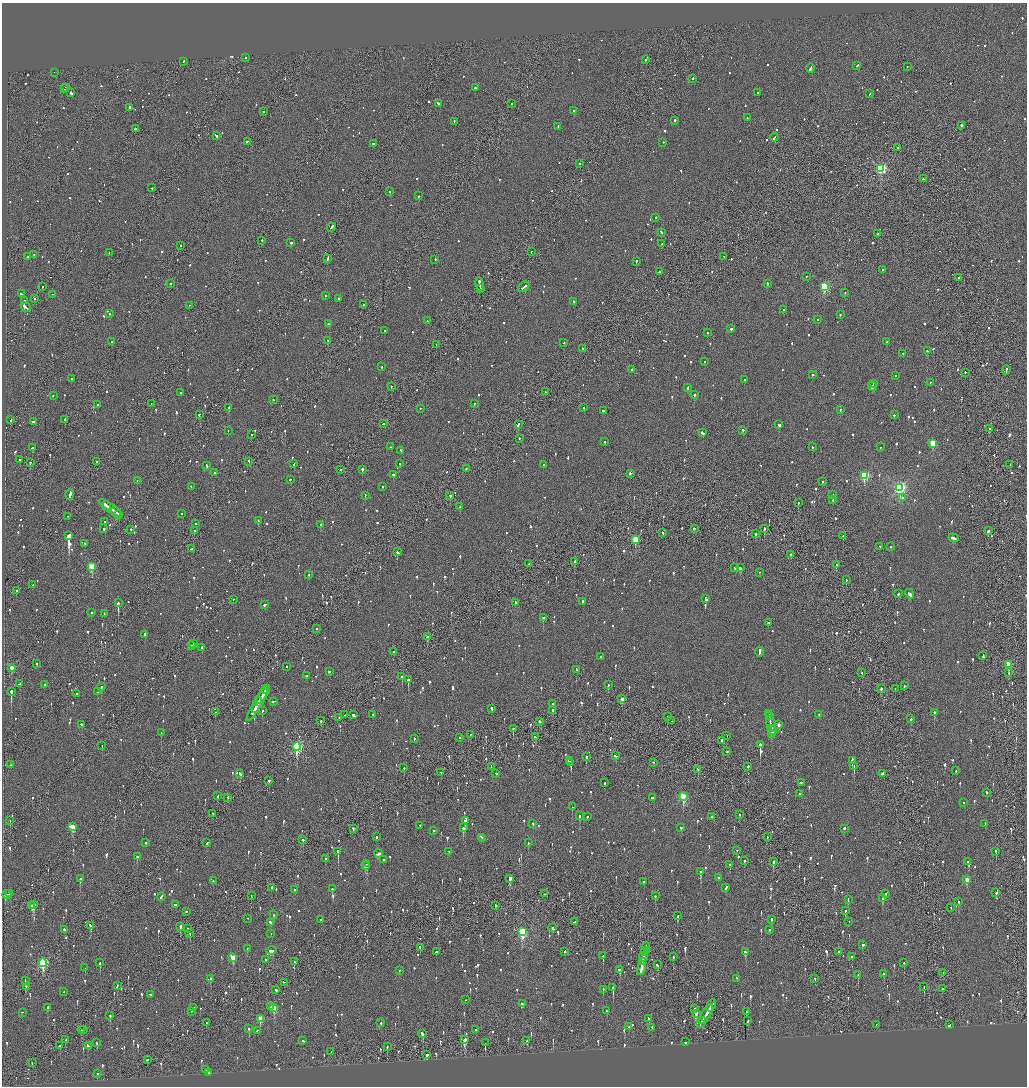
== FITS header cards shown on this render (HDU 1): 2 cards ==
NAXIS1  =                 2050
NAXIS2  =                 2168

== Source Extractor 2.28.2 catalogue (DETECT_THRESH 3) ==
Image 2050 x 2168 px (HDU 1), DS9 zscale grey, zoomed out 1/2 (1 PNG px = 2 x 2 image px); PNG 1029 x 1088 px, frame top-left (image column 2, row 2168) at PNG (2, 3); each listed source drawn as its Kron ellipse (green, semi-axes under 4 px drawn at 4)
Background -0.0945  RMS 0.067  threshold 0.202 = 3 sigma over >= 5 px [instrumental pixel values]
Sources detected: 1536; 55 cannot appear on this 1/2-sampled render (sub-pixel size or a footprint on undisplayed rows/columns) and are neither listed nor drawn; of the other 1481, the 500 brightest by FLUX_AUTO listed and drawn (981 fainter detections omitted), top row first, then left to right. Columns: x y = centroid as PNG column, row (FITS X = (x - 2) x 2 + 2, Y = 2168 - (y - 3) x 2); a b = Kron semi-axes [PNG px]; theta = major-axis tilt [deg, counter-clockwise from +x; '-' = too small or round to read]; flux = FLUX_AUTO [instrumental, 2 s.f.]
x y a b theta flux
245 58 2 2 - 200
645 60 2 2 - 100
184 62 2 2 - 77
857 66 3 2 - 120
907 67 2 1 - 81
810 69 4 2 - 180
54 73 2 1 - 210
693 79 2 2 - 69
65 88 2 1 - 100
475 88 2 2 - 160
64 90 2 1 - 68
71 93 2 2 - 170
757 93 2 2 - 65
870 94 2 2 - 64
438 104 3 2 - 450
511 104 2 1 - 92
130 108 2 2 - 140
574 111 2 2 - 150
263 112 2 2 - 79
747 118 2 2 - 80
675 121 2 2 - 130
454 122 2 2 - 110
961 126 2 2 - 360
558 127 2 1 - 63
135 129 2 1 - 390
216 136 3 2 - 150
774 137 4 2 - 150
247 142 2 2 - 76
663 143 2 2 - 58
373 144 2 2 - 99
897 148 2 2 - 140
579 164 2 2 - 210
881 169 3 3 - 1700
923 179 2 2 - 170
152 188 2 2 - 120
390 192 2 2 - 100
418 196 2 2 - 95
656 218 2 2 - 74
331 228 5 2 - 180
661 233 3 2 - 140
878 234 2 1 - 110
262 241 2 2 - 77
291 243 2 2 - 220
662 244 2 1 - 310
180 246 2 2 - 63
531 252 2 2 - 59
109 253 2 2 - 65
34 255 3 2 - 93
27 257 2 2 - 130
724 257 2 1 - 94
328 259 4 2 - 140
435 260 2 2 - 85
636 262 2 2 - 120
883 270 2 2 - 87
659 272 2 2 - 100
806 277 2 2 - 87
959 278 2 1 - 200
171 284 2 2 - 62
767 284 3 2 - 73
480 285 7 2 -80 730
43 287 2 2 - 58
524 287 6 2 38 200
824 287 3 3 - 1200
480 289 2 1 - 300
845 293 2 2 - 62
21 294 3 2 - 110
52 295 2 1 - 73
325 296 2 2 - 160
35 299 2 1 - 130
338 299 2 2 - 330
24 301 2 2 - 380
574 302 3 2 - 110
364 305 2 1 - 250
189 306 2 1 - 80
26 307 6 2 -38 500
783 310 2 1 - 95
109 314 2 2 - 110
840 315 2 2 - 100
817 320 2 2 - 73
427 321 2 2 - 91
329 324 2 2 - 140
731 329 2 2 - 150
384 331 2 2 - 57
708 333 2 2 - 66
328 341 2 2 - 59
112 342 2 2 - 76
887 342 2 2 - 84
564 343 2 1 - 130
436 345 2 1 - 61
582 349 2 1 - 82
928 351 2 2 - 130
903 354 2 2 - 59
704 362 2 2 - 69
382 367 2 2 - 150
632 370 2 2 - 220
1006 370 4 2 - 140
965 373 2 2 - 78
812 375 2 2 - 67
895 376 2 2 - 58
71 379 2 2 - 90
744 380 2 2 - 58
930 383 2 2 - 130
873 384 2 1 - 67
391 387 2 2 - 79
872 387 4 2 - 140
688 388 3 2 - 120
545 392 2 1 - 74
180 393 2 2 - 69
694 395 2 2 - 340
53 396 2 2 - 58
273 400 2 2 - 60
151 404 2 1 - 75
474 404 2 2 - 83
98 405 2 2 - 67
229 408 2 2 - 1200
584 408 2 2 - 130
420 409 2 1 - 81
840 410 2 2 - 74
603 411 3 2 - 150
199 415 3 2 - 180
894 415 2 2 - 79
11 420 2 2 - 64
65 420 2 2 - 68
33 422 2 2 - 240
383 424 2 2 - 240
518 425 4 2 - 200
779 425 3 2 - 210
990 429 2 2 - 210
228 431 2 2 - 85
743 431 2 2 - 92
702 433 4 2 - 140
252 435 2 2 - 67
519 439 2 2 - 66
605 442 2 2 - 87
933 444 3 3 - 580
391 447 2 2 - 280
812 447 2 2 - 75
880 447 2 2 - 80
32 448 2 2 - 320
401 451 3 2 - 140
19 460 2 2 - 92
96 462 2 2 - 100
248 462 2 1 - 75
30 463 2 2 - 120
294 464 3 2 - 110
400 464 2 2 - 59
543 465 2 2 - 64
1010 465 2 2 - 82
207 466 3 2 - 100
466 469 2 1 - 57
340 470 2 1 - 70
362 470 2 2 - 220
215 473 2 2 - 150
630 474 3 2 - 140
393 475 2 2 - 98
864 476 3 3 - 1200
290 480 2 2 - 110
137 481 2 1 - 85
822 482 2 2 - 78
191 487 2 2 - 74
382 487 2 2 - 61
900 488 4 4 - 2900
70 495 5 2 - 300
833 495 2 1 - 150
365 496 2 2 - 220
450 496 2 2 - 170
903 498 2 2 - 71
833 500 2 2 - 110
798 503 2 1 - 72
107 506 3 1 - 130
460 507 2 2 - 79
110 508 14 2 -34 440
116 512 6 2 -39 250
182 514 2 1 - 59
119 515 2 2 - 60
68 517 2 1 - 69
258 521 2 2 - 220
104 522 2 2 - 73
195 524 2 2 - 59
320 525 2 2 - 110
104 529 2 2 - 230
694 529 3 2 - 160
764 529 2 2 - 260
131 530 2 2 - 120
194 531 2 2 - 160
988 531 2 2 - 410
663 533 2 2 - 58
755 534 3 2 - 76
69 536 4 2 - 16000
843 536 2 2 - 230
954 538 5 2 - 210
635 540 3 3 - 550
85 544 2 2 - 110
880 547 2 2 - 94
891 547 2 1 - 95
191 549 3 2 - 90
397 552 2 2 - 200
791 555 3 2 - 140
575 562 3 2 - 100
529 564 2 1 - 100
836 565 2 2 - 60
92 567 3 3 - 560
735 568 2 2 - 83
740 568 3 2 - 150
759 573 2 1 - 59
309 575 2 2 - 99
846 580 2 2 - 62
33 585 2 2 - 70
16 591 2 1 - 290
898 594 3 2 - 100
909 594 5 2 - 240
706 599 4 2 - 140
233 600 2 2 - 60
583 602 2 2 - 210
118 603 2 2 - 890
515 603 3 1 - 140
265 605 3 2 - 98
91 613 2 2 - 170
104 614 3 2 - 93
543 618 2 2 - 160
768 623 2 2 - 66
317 629 2 2 - 81
145 635 3 2 - 160
427 637 2 2 - 460
194 644 2 2 - 74
191 646 2 1 - 89
202 648 2 2 - 220
393 652 2 2 - 96
759 652 5 2 - 170
983 656 4 2 - 130
600 657 3 2 - 100
37 664 2 2 - 57
1009 665 3 3 - 450
286 667 2 2 - 69
12 668 3 2 - 200
576 670 2 2 - 110
329 672 2 2 - 360
862 673 2 2 - 82
1009 673 2 1 - 80
306 676 2 2 - 110
402 677 2 2 - 190
408 680 2 2 - 810
19 684 3 2 - 78
44 685 2 2 - 180
608 685 2 2 - 140
904 686 2 2 - 65
101 687 2 2 - 140
881 689 2 2 - 210
895 689 2 1 - 94
266 690 4 2 - 170
11 692 3 2 - 1400
97 692 2 2 - 100
77 694 2 2 - 280
262 697 8 2 58 540
622 699 2 2 - 96
259 701 2 2 - 460
273 702 4 2 - 130
552 704 2 2 - 79
257 705 19 2 60 540
255 709 3 2 - 680
491 709 3 2 - 110
262 711 2 2 - 130
553 711 3 2 - 82
215 712 2 1 - 63
934 713 2 2 - 270
769 714 3 2 - 170
345 715 2 2 - 60
354 715 3 2 - 250
373 715 2 2 - 78
819 715 2 2 - 120
769 716 3 2 - 150
667 717 2 2 - 79
339 718 2 1 - 130
911 719 2 2 - 72
321 721 3 2 - 92
672 721 2 1 - 72
539 722 2 2 - 170
82 725 2 2 - 110
771 725 12 2 -78 520
778 725 3 2 - 69
513 729 3 2 - 170
772 729 2 1 - 130
772 731 2 2 - 180
161 733 2 2 - 61
771 734 2 2 - 160
471 735 2 2 - 71
727 736 2 1 - 72
535 737 2 2 - 93
459 738 2 2 - 79
414 739 2 2 - 120
722 741 3 2 - 280
760 745 2 2 - 2100
102 746 2 1 - 79
297 747 4 3 - 1700
726 752 3 2 - 93
616 756 2 2 - 120
586 757 2 2 - 150
570 761 4 2 - 170
852 761 3 2 - 320
571 763 3 2 - 370
653 763 2 2 - 58
10 765 2 2 - 68
854 766 2 2 - 170
491 767 3 2 - 88
748 767 2 2 - 380
404 768 3 2 - 92
698 770 3 2 - 99
956 771 2 2 - 58
441 773 2 2 - 72
240 774 3 2 - 350
496 774 2 2 - 100
882 774 3 2 - 110
269 781 2 2 - 160
605 783 2 2 - 71
801 783 4 2 - 100
987 793 2 2 - 100
800 794 2 2 - 68
218 796 2 2 - 60
683 797 4 3 - 740
228 798 2 2 - 70
652 798 2 2 - 470
963 803 2 2 - 87
572 807 2 2 - 200
213 814 2 2 - 130
739 815 2 1 - 170
579 816 3 2 - 120
587 817 2 2 - 97
712 817 3 2 - 440
10 821 2 2 - 67
465 821 2 2 - 280
533 824 2 2 - 80
985 824 2 2 - 59
420 826 2 2 - 62
73 827 4 3 - 330
463 828 3 2 - 400
681 828 2 2 - 250
354 829 2 2 - 150
844 829 2 2 - 190
434 831 2 2 - 390
377 837 2 2 - 87
767 837 2 1 - 65
481 838 3 2 - 210
483 839 2 2 - 330
303 840 3 2 - 140
146 843 2 2 - 110
207 843 3 2 - 83
528 843 2 2 - 91
737 851 2 1 - 89
996 851 2 2 - 150
338 852 3 2 - 660
449 852 2 2 - 85
378 854 4 2 - 130
137 857 2 2 - 110
325 859 2 2 - 99
383 860 2 2 - 67
744 861 2 2 - 200
773 862 3 2 - 290
968 862 2 2 - 110
367 864 2 2 - 170
730 865 2 2 - 120
365 866 3 2 - 150
700 872 3 2 - 280
718 878 2 2 - 73
80 879 3 2 - 180
510 879 4 2 - 440
967 880 3 2 - 180
213 881 2 2 - 67
644 882 2 2 - 200
271 888 2 2 - 77
726 888 3 2 - 77
332 889 2 2 - 120
295 890 2 2 - 69
996 893 2 2 - 110
10 894 3 2 - 71
545 894 2 1 - 67
886 894 2 2 - 130
7 895 4 2 - 130
251 896 2 1 - 190
655 896 2 2 - 110
161 897 4 2 - 140
882 899 3 2 - 160
848 900 2 1 - 85
959 902 2 2 - 110
34 905 3 2 - 550
176 905 3 2 - 1000
32 906 2 1 - 350
496 906 2 2 - 67
951 908 2 1 - 82
845 911 3 2 - 96
186 912 2 2 - 70
274 915 2 2 - 340
678 916 2 2 - 60
248 919 2 1 - 60
320 920 2 2 - 62
771 920 3 2 - 130
575 922 3 2 - 160
849 922 2 1 - 64
271 923 3 2 - 180
90 926 4 2 - 140
180 927 4 2 - 170
552 928 2 2 - 140
187 929 2 2 - 65
64 930 2 2 - 220
769 930 2 2 - 83
522 932 4 3 - 1100
190 934 3 2 - 67
271 934 2 2 - 210
862 945 2 2 - 500
646 947 4 1 - 230
420 948 2 2 - 90
247 949 2 1 - 64
272 951 5 2 - 300
645 951 3 1 - 160
436 952 2 2 - 95
565 952 2 2 - 82
745 952 3 2 - 530
839 952 2 2 - 120
644 953 3 2 - 390
603 956 2 2 - 190
643 957 4 1 - 400
673 957 2 1 - 69
852 957 2 2 - 81
233 958 4 3 - 340
266 960 2 2 - 72
294 962 2 1 - 100
643 962 3 2 - 270
43 963 4 3 - 1200
100 963 2 2 - 190
904 963 2 1 - 63
657 965 3 2 - 120
85 968 2 2 - 110
641 968 7 2 78 440
619 970 2 2 - 280
399 971 2 2 - 170
943 973 2 2 - 65
883 974 2 2 - 320
858 975 2 2 - 230
210 979 3 2 - 62
737 979 2 2 - 110
815 979 2 1 - 110
25 981 3 1 - 160
284 983 2 1 - 110
117 986 3 2 - 130
26 987 3 2 - 66
924 987 2 1 - 100
613 988 3 2 - 390
942 989 2 2 - 330
276 990 3 2 - 130
603 990 2 2 - 63
64 992 2 1 - 110
150 995 3 2 - 220
465 1000 2 1 - 60
522 1004 3 2 - 59
711 1006 6 2 61 280
270 1007 2 2 - 86
48 1008 3 2 - 86
194 1008 2 2 - 110
274 1008 4 3 - 380
695 1009 2 2 - 650
607 1011 2 2 - 65
191 1012 2 2 - 130
747 1012 2 2 - 190
22 1013 2 1 - 66
696 1014 3 2 - 330
706 1015 11 2 59 670
110 1016 3 2 - 190
260 1019 3 3 - 300
649 1019 3 2 - 98
702 1021 4 1 - 200
748 1021 3 2 - 78
206 1023 2 1 - 69
381 1023 2 2 - 130
700 1024 3 1 - 110
876 1025 2 2 - 97
950 1025 3 2 - 120
629 1027 2 2 - 74
652 1028 3 2 - 95
249 1029 3 2 - 220
81 1030 3 2 - 90
83 1030 2 1 - 160
476 1030 2 2 - 79
257 1031 2 2 - 64
422 1034 3 2 - 200
66 1040 3 2 - 270
465 1040 3 2 - 540
303 1041 2 2 - 73
527 1041 3 2 - 61
685 1042 2 2 - 100
97 1043 2 2 - 86
485 1043 2 1 - 140
60 1046 2 2 - 150
88 1046 3 2 - 76
387 1047 2 1 - 74
331 1052 2 1 - 140
427 1055 3 2 - 240
147 1060 3 2 - 87
32 1063 2 1 - 220
205 1070 3 2 - 160
209 1073 2 1 - 100
97 1074 2 2 - 71
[981 fainter detections neither listed nor drawn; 55 sub-pixel or undisplayed-footprint detections neither listed nor drawn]